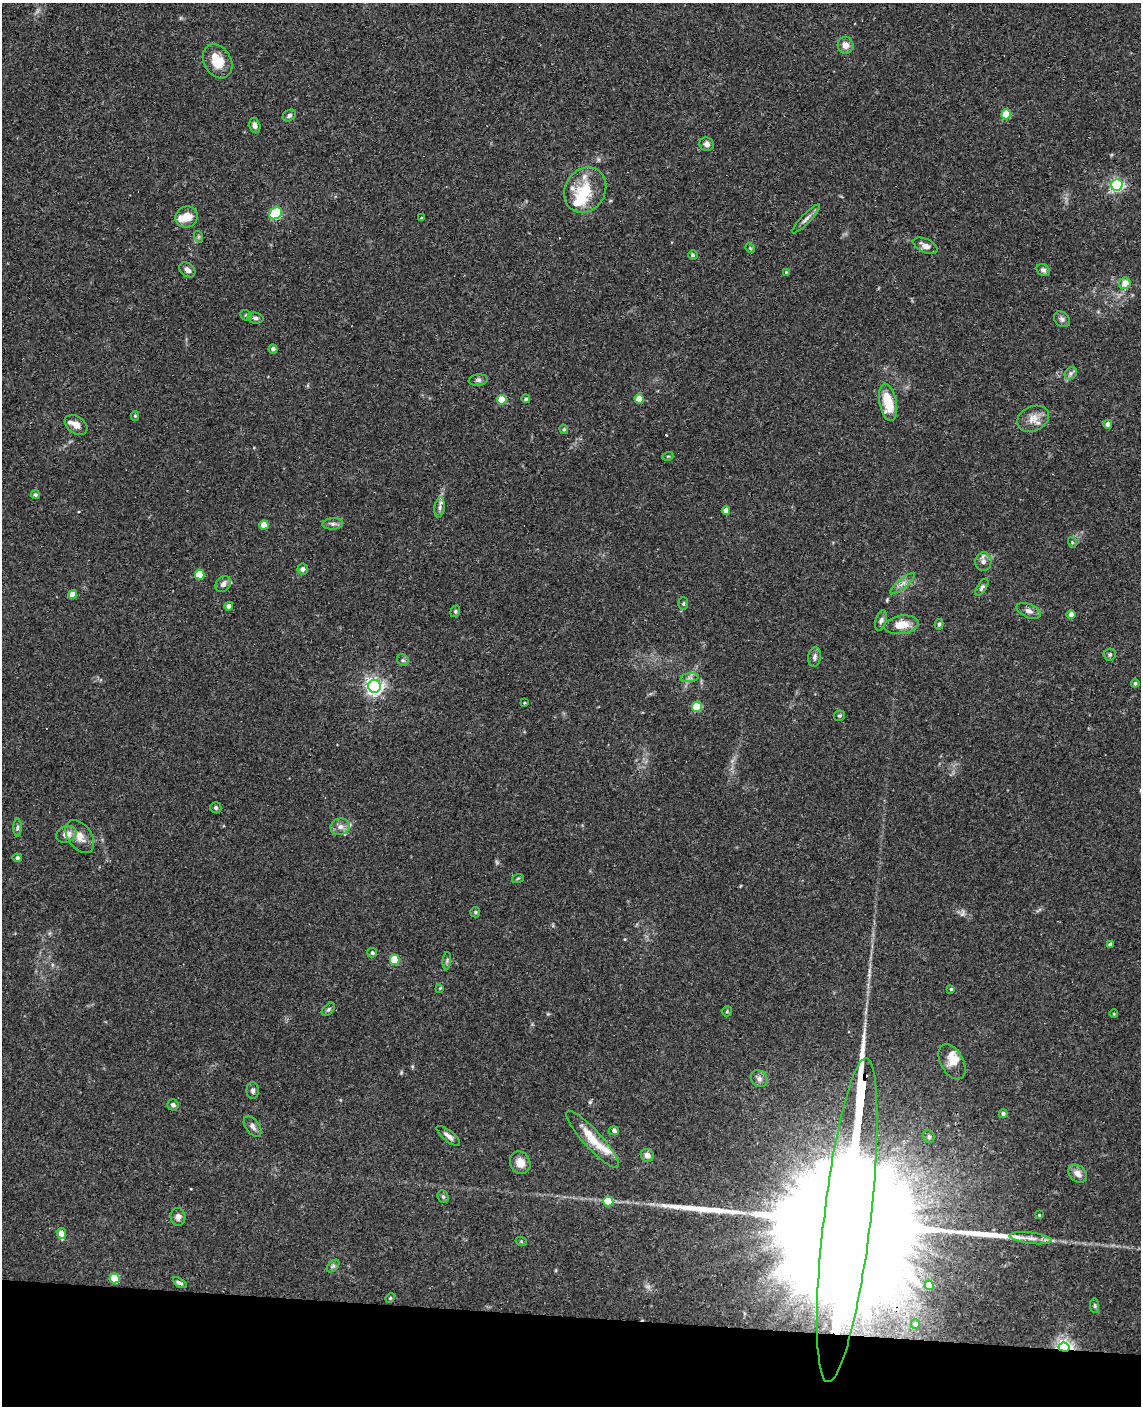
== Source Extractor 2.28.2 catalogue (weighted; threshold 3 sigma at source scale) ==
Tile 11 of 4 x 3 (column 3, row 3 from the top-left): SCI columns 2290-3428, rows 165-1568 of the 4579 x 4650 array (HDU 1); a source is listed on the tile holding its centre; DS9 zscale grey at full resolution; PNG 1143 x 1408 px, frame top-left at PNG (2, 3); each listed source drawn as its Kron ellipse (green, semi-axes under 4 px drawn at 4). Shown black and unused: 6% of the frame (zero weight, under 3 of 4 exposures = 6% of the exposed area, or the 3 px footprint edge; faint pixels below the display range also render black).
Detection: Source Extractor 2.28.2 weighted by HDU 2 'WHT'; one run over the whole footprint, this tile lists its part. Background 0.062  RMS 0.0055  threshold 0.0245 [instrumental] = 3 sigma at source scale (4.5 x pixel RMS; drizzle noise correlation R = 1.50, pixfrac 1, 0.05/0.05 arcsec/px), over >= 5 px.
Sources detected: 124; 3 inside a brighter object's white glare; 1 long thin detection or spike segment (spike, bleed or trail) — neither listed nor drawn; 8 inside a brighter listed object's ellipse — not listed separately; the other 112 listed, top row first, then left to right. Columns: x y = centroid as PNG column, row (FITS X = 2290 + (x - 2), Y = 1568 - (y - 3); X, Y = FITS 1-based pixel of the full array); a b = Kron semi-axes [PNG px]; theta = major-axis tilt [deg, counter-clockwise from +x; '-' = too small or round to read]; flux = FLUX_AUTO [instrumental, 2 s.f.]
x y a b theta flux
845 45 8 8 - 3.5
218 61 18 13 -59 13
1006 114 5 5 - 17
289 116 7 5 33 1.3
255 125 7 5 -76 2.2
707 144 7 6 - 2.1
1117 185 6 6 - 100
585 190 23 20 58 19
276 213 7 5 34 49
187 217 11 10 - 7.3
421 218 3 3 - 0.51
806 219 19 4 46 2.4
199 237 6 4 -73 0.74
925 246 13 7 -25 3.2
750 248 5 4 - 0.58
693 255 5 4 - 0.79
187 270 9 6 -41 2.7
1043 270 7 5 -31 1.5
786 272 3 3 - 0.45
1125 283 6 5 - 5.2
246 315 6 5 - 0.89
256 318 8 5 -5 1.5
1062 319 9 7 -42 1.6
273 349 4 4 - 1.8
1071 373 7 5 45 1.5
478 380 9 6 6 1.5
526 399 4 4 - 0.87
639 399 4 4 - 11
502 400 5 4 - 15
888 402 19 8 -80 17
135 416 5 4 - 0.7
1033 419 16 12 24 5.9
1108 424 4 4 - 2.4
76 425 12 8 -35 3.9
564 429 5 4 - 0.69
668 456 5 3 - 0.51
35 495 4 4 - 0.83
440 507 10 5 82 2
726 510 4 4 - 3.7
333 524 10 6 4 1.8
264 525 4 4 - 9.2
1072 542 5 3 - 0.6
983 562 9 8 - 2.7
303 569 5 5 - 1.5
200 574 5 5 - 18
223 584 9 7 47 2.4
902 584 16 4 39 2.7
982 587 10 4 58 1.3
73 594 4 4 - 7.7
683 604 6 5 - 0.87
229 606 4 4 - 2.8
455 611 6 4 70 0.9
1029 611 13 7 -23 2.5
1071 614 4 4 - 3
881 620 10 5 73 1.6
939 624 5 4 - 0.92
901 625 17 9 8 8.9
1110 654 6 6 - 1.2
815 657 10 6 82 1.8
403 660 6 5 - 1
690 678 9 4 8 1.6
1135 683 4 4 - 0.97
374 686 6 6 - 220
524 703 4 3 - 0.47
697 707 5 5 - 22
839 716 6 5 - 0.84
216 808 5 5 - 1.4
340 827 10 8 14 3.2
17 828 9 4 89 1.1
66 834 10 8 22 4.5
80 837 18 11 -54 6.1
17 858 4 4 - 1.4
518 878 6 3 19 0.57
475 912 5 5 - 0.71
1110 945 4 4 - 1.9
372 953 5 4 - 1.2
394 960 5 5 - 19
447 961 9 3 85 0.9
440 988 4 4 - 0.45
951 989 4 4 - 0.73
328 1009 8 5 44 1.1
727 1011 5 5 - 0.7
1114 1014 4 3 - 0.45
952 1062 19 11 -61 6.1
759 1079 9 7 -46 2.4
253 1090 8 6 -89 1.6
173 1105 6 5 - 1.6
1003 1114 4 4 - 1.2
253 1126 11 6 -53 2.3
614 1131 5 4 - 1.9
448 1136 14 5 -39 2.6
929 1137 6 6 - 1.2
593 1139 37 9 -47 14
647 1155 7 6 - 2.8
520 1163 11 10 - 6.1
1078 1174 10 7 -41 3.5
443 1197 6 5 - 0.99
608 1201 5 5 - 13
1039 1215 4 3 - 0.51
178 1217 9 7 -84 2.5
847 1220 163 23 83 98000
61 1233 5 4 - 6.5
1031 1238 21 5 -7 4.4
521 1241 5 3 - 0.54
333 1266 8 4 44 1.2
115 1278 5 5 - 20
180 1283 8 4 -30 1.3
929 1285 4 4 - 11
390 1298 5 4 - 0.66
1095 1306 7 4 -84 0.89
915 1324 5 4 - 0.7
1064 1347 6 4 -6 180
Overlapping masked pixels (flux is a lower limit): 2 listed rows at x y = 847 1220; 1064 1347